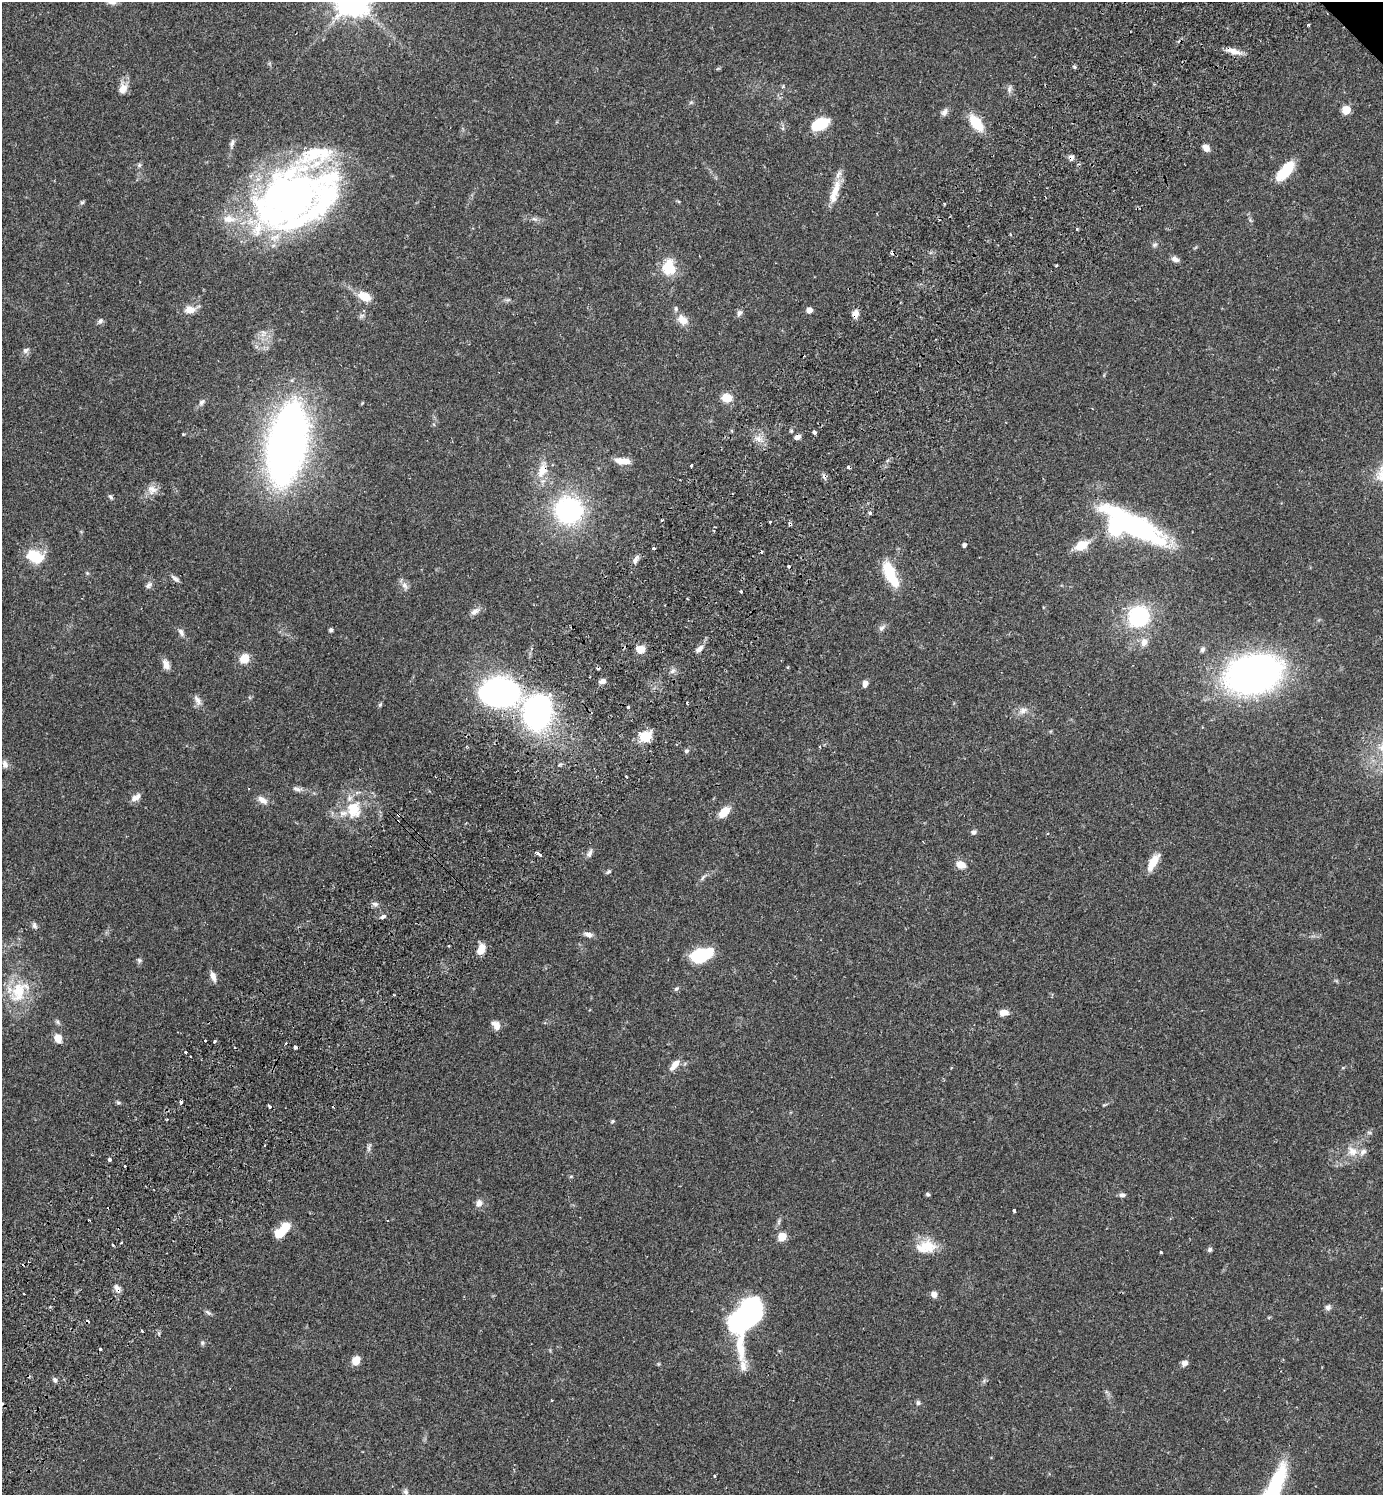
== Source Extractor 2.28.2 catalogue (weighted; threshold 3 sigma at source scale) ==
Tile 7 of 4 x 4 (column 3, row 2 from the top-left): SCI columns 3105-4485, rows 3031-4523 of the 6070 x 6063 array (HDU 1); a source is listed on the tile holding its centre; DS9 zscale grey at full resolution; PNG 1385 x 1497 px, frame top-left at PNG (2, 2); no overlay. Shown black and unused: <1% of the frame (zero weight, under 2 of 3 exposures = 3% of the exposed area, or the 3 px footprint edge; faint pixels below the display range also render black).
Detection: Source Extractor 2.28.2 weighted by HDU 2 'WHT'; one run over the whole footprint, this tile lists its part. Background 0.074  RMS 0.0053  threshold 0.0237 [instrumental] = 3 sigma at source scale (4.5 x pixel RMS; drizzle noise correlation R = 1.50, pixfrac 1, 0.05/0.05 arcsec/px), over >= 5 px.
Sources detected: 185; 4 inside a brighter object's white glare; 13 cosmic-ray / hot-pixel residue — not listed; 13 inside a brighter listed object's ellipse — not listed separately; the other 155 listed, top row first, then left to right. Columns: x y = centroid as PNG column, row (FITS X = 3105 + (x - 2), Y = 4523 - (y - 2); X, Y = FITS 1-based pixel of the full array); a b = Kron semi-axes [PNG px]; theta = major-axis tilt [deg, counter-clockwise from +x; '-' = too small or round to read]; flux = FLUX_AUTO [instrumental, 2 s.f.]
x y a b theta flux
112 2 13 6 -4 2.1
1308 25 3 3 - 0.57
1234 51 19 7 -18 4.4
1074 67 6 4 -21 0.82
123 89 15 11 70 4.4
1009 89 12 5 82 1.6
691 102 6 4 19 0.69
1346 110 5 5 - 20
944 112 11 6 60 2
976 123 18 10 -52 14
819 124 20 11 24 15
232 143 10 5 69 1.5
1206 148 7 5 -45 3.8
139 165 6 5 - 0.92
1285 171 26 10 48 15
835 192 37 9 74 9
291 196 83 57 20 240
82 202 6 5 - 0.8
534 219 9 4 -22 1.4
1154 245 7 6 - 1.2
1175 259 10 6 -25 2.1
1056 265 3 2 - 0.68
668 267 20 17 84 13
365 296 15 9 -23 7.8
190 310 16 10 -4 4.9
809 310 4 4 - 4.7
739 313 9 6 60 1.6
855 314 9 7 85 3.4
362 315 7 4 19 0.99
682 320 16 11 -41 5.2
100 321 8 6 46 1.4
25 350 8 6 36 1.7
726 398 9 7 -9 8.8
202 402 9 6 43 1.7
814 433 4 3 - 12
183 434 3 3 - 0.4
797 437 7 5 18 2.2
758 439 8 7 - 2.8
287 444 46 18 79 620
622 461 19 7 -6 5.7
691 465 3 3 - 1.1
542 470 24 12 74 8.7
1382 473 29 15 65 11
152 490 15 12 -15 4.3
110 497 7 5 -42 0.99
569 510 27 25 -6 71
870 513 3 3 - 2.5
770 522 3 3 - 0.88
790 524 4 3 - 1.3
1135 527 68 18 -30 100
964 545 4 4 - 1.4
1082 545 17 10 27 8.8
653 548 3 3 - 1.3
35 556 18 12 -23 15
635 560 12 6 67 2.2
789 566 3 3 - 1.2
87 573 5 4 - 0.62
890 573 29 14 -62 16
175 578 12 5 -37 1.6
149 585 10 7 41 1.8
405 585 11 7 -65 2.5
741 592 3 3 - 3
474 612 12 7 36 2.8
1139 616 17 16 - 45
882 628 10 7 40 1.8
331 630 5 4 - 1
181 632 11 6 -62 2
1144 642 11 9 78 3.5
640 649 9 8 - 5
699 649 10 6 47 2.7
1202 649 7 6 - 1.2
244 658 11 10 - 6.4
166 664 13 8 -67 3.2
788 667 5 3 - 0.44
672 671 8 4 53 1.2
1253 674 48 32 13 210
602 681 8 6 32 2
865 684 8 6 82 2.5
499 692 25 16 1 230
198 700 15 7 -60 2.7
687 703 3 3 - 1
380 704 6 4 2 0.68
628 707 3 3 - 2.1
537 711 21 16 81 180
1023 711 11 8 25 2.9
646 737 15 12 27 8.1
820 747 3 2 - 0.44
686 751 6 5 - 1.1
5 764 10 7 -77 2.3
626 777 3 3 - 1.8
297 789 15 6 -9 2.2
136 797 13 7 32 3.1
262 800 14 7 -34 3.3
354 809 23 18 -83 16
724 812 13 8 46 8.1
974 832 7 5 64 1.4
589 853 12 6 61 1.8
538 854 5 3 - 4.4
1153 862 21 8 60 7.9
960 864 11 8 -21 4.7
609 871 7 4 43 0.87
703 877 10 4 60 1.1
375 904 9 5 -12 1.6
383 917 7 5 24 1.4
34 925 9 6 -75 1.5
588 934 11 6 -14 2.3
449 945 3 3 - 0.73
481 949 12 8 71 5.3
701 955 19 10 19 32
139 960 7 5 -88 1
213 976 13 7 -71 3.1
676 989 5 5 - 0.84
19 991 35 22 58 20
1003 1013 8 6 4 4.9
496 1025 12 8 -52 3.5
58 1038 10 8 -63 4.7
205 1041 3 2 - 0.92
214 1042 4 2 - 0.76
286 1043 3 3 - 1.8
295 1047 4 4 - 2.4
186 1052 3 3 - 1.3
675 1065 17 7 52 4.5
181 1101 3 3 - 1.5
118 1103 7 4 -8 0.8
1105 1105 8 2 21 0.63
270 1106 5 3 - 1
167 1120 3 3 - 0.98
613 1121 5 5 - 0.65
369 1148 13 4 77 1.5
1352 1151 15 12 -54 5.6
110 1159 3 3 - 6.6
571 1176 5 3 - 0.56
928 1194 5 4 - 0.88
1122 1195 8 5 -3 1.5
479 1203 10 8 75 2.7
1014 1211 4 3 - 0.87
90 1220 3 2 - 0.46
283 1230 20 9 46 13
121 1243 3 2 - 0.44
113 1245 3 3 - 0.43
928 1246 23 15 -19 11
1210 1250 6 5 - 1.1
1161 1252 4 3 - 1.9
117 1288 11 6 -61 2.6
934 1294 7 7 - 2.7
1328 1307 8 7 - 1.6
208 1313 9 4 -38 1.1
202 1343 7 5 -70 0.88
740 1346 168 27 77 59
100 1349 3 3 - 1.5
356 1361 9 7 65 5.2
1185 1363 8 6 33 2.3
55 1380 6 5 - 1.4
918 1403 7 5 -75 1
406 1492 8 7 - 1.5
Overlapping masked pixels (flux is a lower limit): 4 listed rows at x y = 855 314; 542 470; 790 524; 117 1288
Isophote crosses this tile's border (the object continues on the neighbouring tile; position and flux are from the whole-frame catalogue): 2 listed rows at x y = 112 2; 1382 473